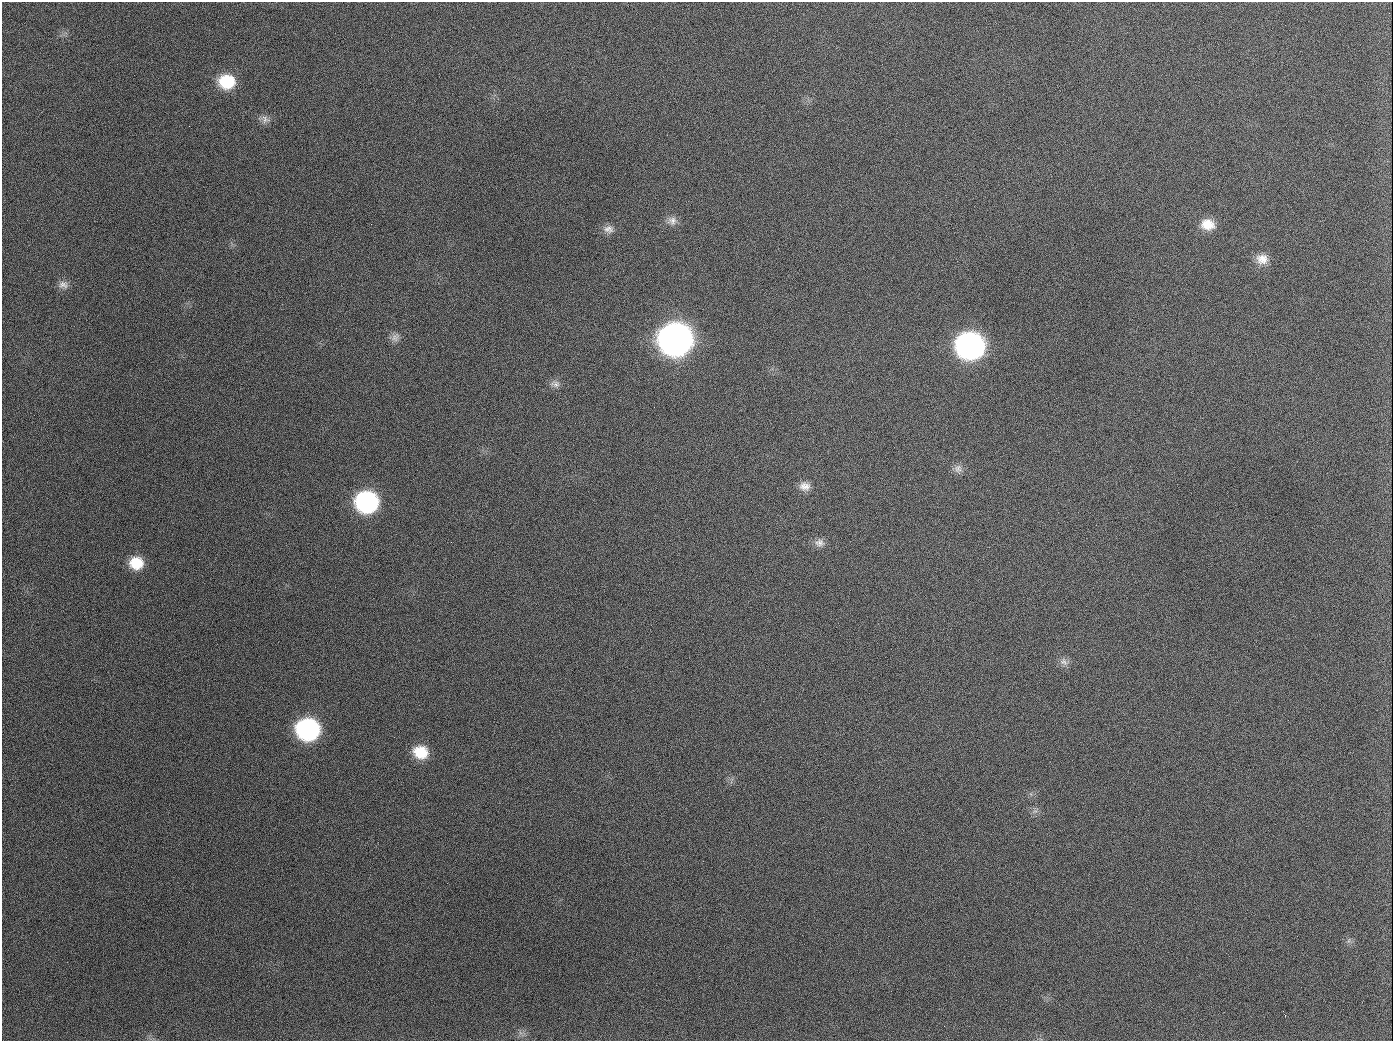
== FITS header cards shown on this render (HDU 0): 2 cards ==
NAXIS1  =                 1391
NAXIS2  =                 1039

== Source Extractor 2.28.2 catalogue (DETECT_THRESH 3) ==
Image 1391 x 1039 px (HDU 0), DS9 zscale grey, 1 PNG px = 1 image px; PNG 1395 x 1043 px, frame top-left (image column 1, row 1039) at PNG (2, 2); no overlay
Background 1500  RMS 69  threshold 208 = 3 sigma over >= 5 px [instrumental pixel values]
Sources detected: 24; all 24 listed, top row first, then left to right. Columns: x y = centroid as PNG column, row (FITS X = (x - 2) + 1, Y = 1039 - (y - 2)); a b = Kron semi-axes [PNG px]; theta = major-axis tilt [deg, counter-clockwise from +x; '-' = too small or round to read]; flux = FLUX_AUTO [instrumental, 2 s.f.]
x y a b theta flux
227 82 16 14 -5 1.9e+05
265 119 13 10 -25 2.8e+04
189 126 2 2 - 6.6e+03
672 221 13 12 - 3.3e+04
1208 224 17 13 -11 8.1e+04
609 229 14 10 -7 3.2e+04
1262 259 16 14 -4 5.9e+04
63 285 14 10 -11 3.1e+04
395 337 13 10 53 2.9e+04
675 339 18 17 - 5.5e+06
970 346 17 16 - 2.4e+06
555 384 13 9 -16 2.5e+04
654 407 3 2 - 3.5e+03
958 469 11 11 - 2.9e+04
805 486 14 11 -2 4.0e+04
367 502 16 15 - 9.3e+05
819 543 13 11 8 3.2e+04
136 563 15 13 -4 1.2e+05
1064 662 12 9 -27 2.8e+04
308 729 16 15 - 9.8e+05
421 752 16 13 -17 1.2e+05
1035 811 7 4 18 1.1e+04
1349 940 7 4 71 9.1e+03
944 1026 3 2 - 5.6e+03